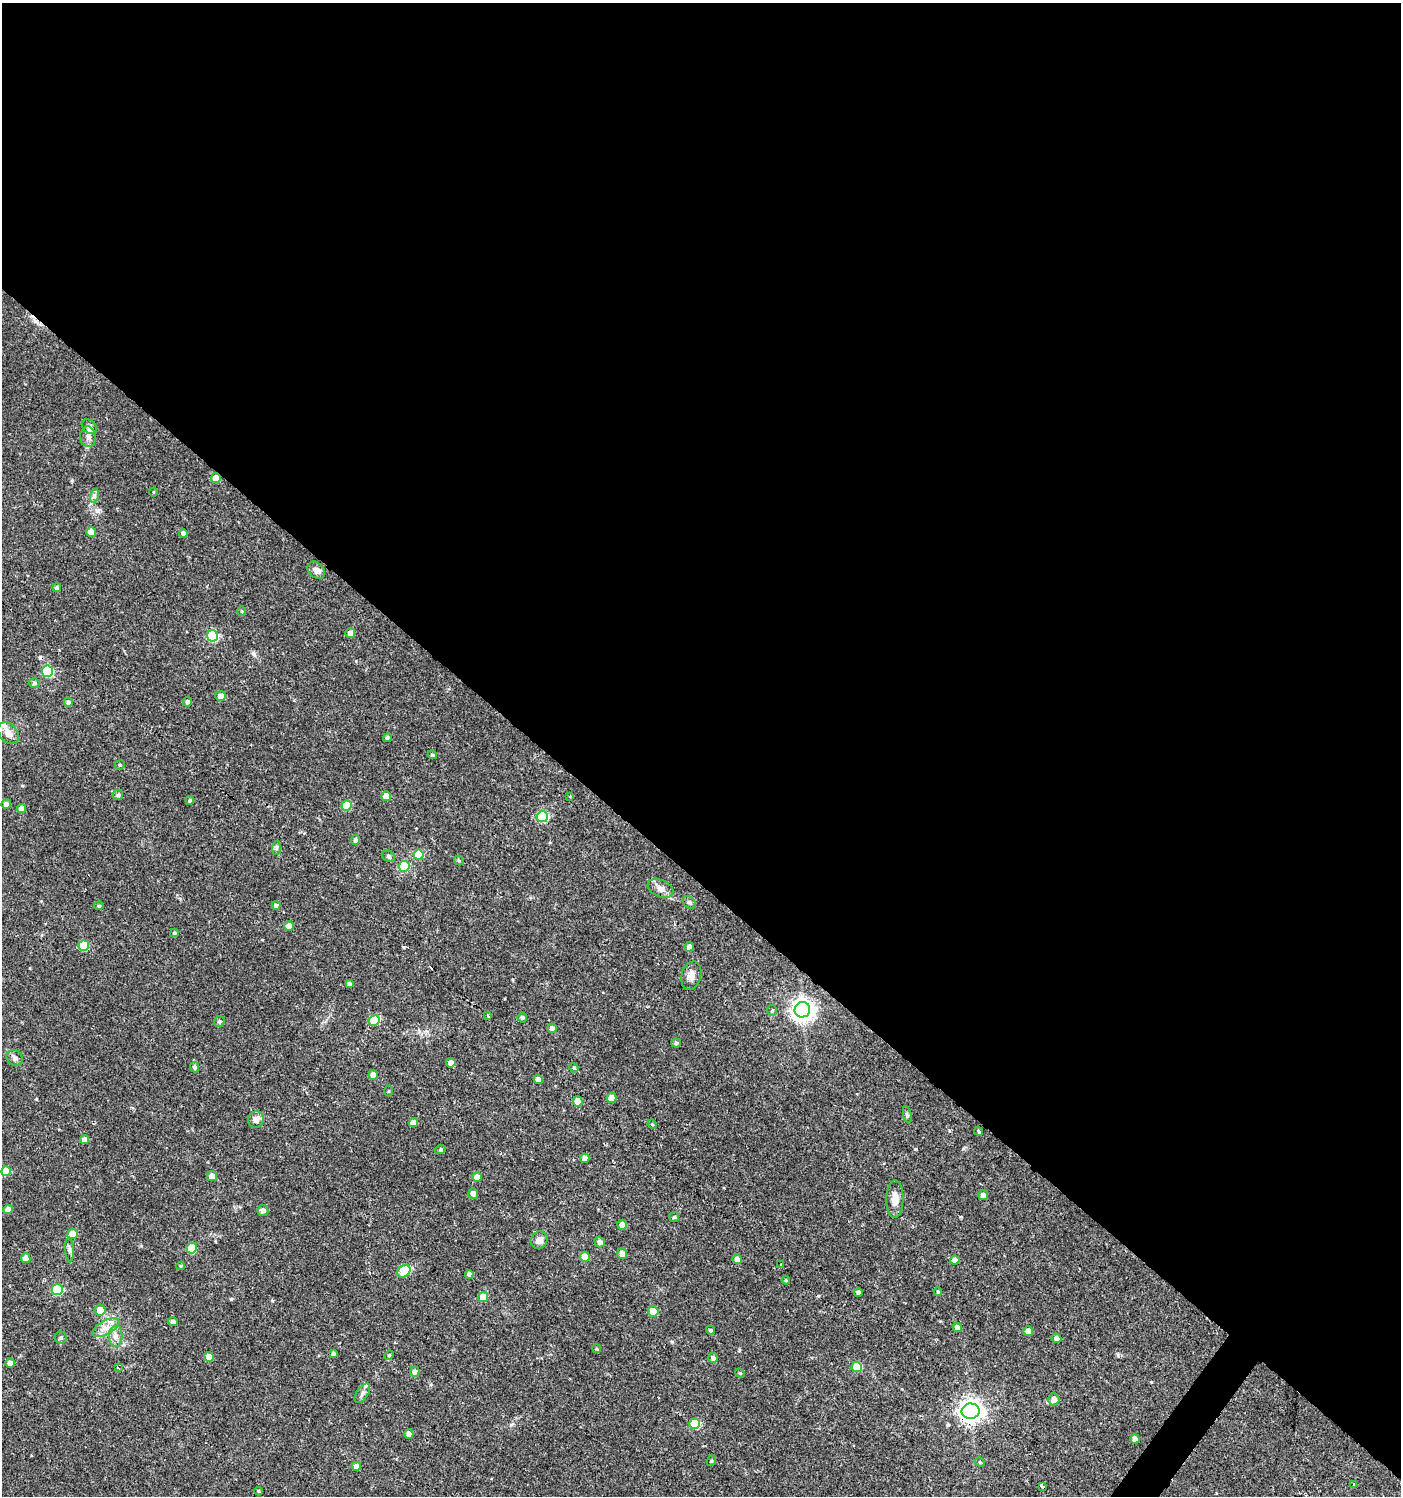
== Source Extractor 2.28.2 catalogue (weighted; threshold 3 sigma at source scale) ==
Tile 3 of 4 x 4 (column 3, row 1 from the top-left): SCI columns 2976-4374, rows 4490-5983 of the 6017 x 5984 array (HDU 1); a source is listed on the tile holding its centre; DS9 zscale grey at full resolution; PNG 1403 x 1498 px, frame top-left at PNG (2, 3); each listed source drawn as its Kron ellipse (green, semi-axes under 4 px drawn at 4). Shown black and unused: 59% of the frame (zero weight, under 2 of 3 exposures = <1% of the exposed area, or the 3 px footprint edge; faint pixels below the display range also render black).
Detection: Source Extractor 2.28.2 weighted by HDU 2 'WHT'; one run over the whole footprint, this tile lists its part. Background 0.0285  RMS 0.0035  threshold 0.0158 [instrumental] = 3 sigma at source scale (4.5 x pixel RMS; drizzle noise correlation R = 1.50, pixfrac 1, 0.0396/0.0396 arcsec/px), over >= 5 px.
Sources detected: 134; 3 inside a brighter listed object's ellipse — not listed separately; the other 131 listed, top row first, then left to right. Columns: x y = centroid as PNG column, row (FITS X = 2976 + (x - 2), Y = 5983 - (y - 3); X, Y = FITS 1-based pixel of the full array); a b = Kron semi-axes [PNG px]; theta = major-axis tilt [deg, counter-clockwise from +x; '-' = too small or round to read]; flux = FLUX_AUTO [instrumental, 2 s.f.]
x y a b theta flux
89 427 8 6 -42 0.98
88 437 10 8 -84 1.7
216 478 5 5 - 3.4
153 492 4 3 - 0.24
94 496 7 4 72 0.73
91 532 5 5 - 3.9
183 533 4 4 - 1.2
316 570 10 7 -45 1.7
57 588 4 4 - 0.79
242 611 5 3 - 0.32
350 633 5 4 - 1.9
212 636 5 5 - 25
48 671 5 5 - 19
34 683 5 4 - 0.66
220 696 5 5 - 2.4
68 702 4 4 - 0.85
188 702 5 4 - 0.93
8 733 12 8 -49 3
387 738 5 4 - 0.55
432 755 4 4 - 0.44
120 765 5 4 - 0.41
118 795 5 5 - 0.62
386 796 5 5 - 4.4
570 796 3 3 - 0.31
190 800 4 4 - 0.63
6 804 5 4 - 1.3
346 805 5 5 - 8.7
22 809 4 4 - 2.9
542 817 5 5 - 25
356 840 5 4 - 1
276 848 7 4 88 0.73
418 855 5 5 - 10
388 856 7 5 -32 0.72
459 861 5 4 - 0.45
404 866 5 5 - 17
660 888 13 8 -24 2.2
689 902 7 5 -43 0.67
276 905 4 4 - 1
99 906 5 4 - 0.44
289 926 5 4 - 3
174 933 4 3 - 0.45
84 946 5 5 - 12
689 947 4 4 - 1.8
691 976 14 9 75 2.3
349 984 4 4 - 1
772 1010 5 5 - 0.52
802 1010 8 7 - 230
488 1015 3 3 - 0.83
522 1018 5 4 - 0.68
374 1020 6 5 - 12
219 1022 6 5 - 0.68
552 1028 4 4 - 1.4
676 1043 5 4 - 0.58
15 1058 9 7 -43 1.3
451 1063 5 5 - 1.7
194 1067 5 4 - 0.8
574 1068 5 4 - 0.43
373 1075 5 4 - 2.9
538 1080 4 4 - 2.7
388 1091 5 3 - 0.3
612 1098 5 5 - 3.4
578 1101 5 5 - 5.2
907 1115 8 3 -78 0.57
256 1120 8 7 - 2.2
413 1123 5 4 - 3.4
652 1124 5 4 - 0.34
979 1131 5 3 - 0.49
84 1140 4 4 - 1.8
440 1150 5 3 - 0.42
585 1158 5 4 - 1.7
6 1171 5 5 - 7.8
212 1176 5 5 - 2.4
477 1177 5 5 - 2.3
473 1193 5 5 - 1.7
983 1195 5 5 - 1.1
895 1199 19 8 89 3.7
8 1209 4 4 - 2.1
263 1211 5 5 - 1.4
674 1217 5 5 - 0.44
622 1225 5 4 - 2.4
72 1234 5 5 - 5.1
539 1240 9 8 - 2.1
600 1242 5 5 - 1
192 1248 5 5 - 11
69 1250 12 4 -87 0.94
622 1254 5 5 - 2.7
585 1257 5 5 - 4
26 1258 5 5 - 2.8
737 1259 5 4 - 1.8
955 1260 5 4 - 1.5
781 1265 3 3 - 1.2
181 1266 4 4 - 0.37
404 1271 7 5 39 10
469 1274 4 4 - 1.3
786 1280 4 4 - 0.38
57 1290 5 5 - 20
938 1291 4 3 - 0.43
858 1293 4 4 - 0.91
483 1297 5 5 - 5.9
100 1310 5 5 - 3.8
653 1311 5 5 - 5.8
173 1322 5 4 - 1.1
106 1328 15 7 28 2.8
957 1328 4 4 - 1.6
710 1330 4 3 - 0.51
1028 1331 5 5 - 2.3
116 1336 10 6 87 1.7
61 1337 6 6 - 0.71
1056 1338 5 4 - 1.5
597 1349 4 3 - 0.36
333 1354 4 3 - 0.8
389 1355 5 4 - 0.42
209 1357 5 4 - 3.6
713 1358 5 5 - 1
10 1363 5 4 - 2.2
857 1367 5 5 - 9.8
118 1368 3 3 - 0.74
415 1372 5 4 - 1.5
740 1373 5 4 - 0.36
362 1393 11 5 56 1.2
1053 1399 6 6 - 2.4
971 1411 9 7 3 260
694 1424 5 5 - 14
409 1434 5 4 - 1.7
1135 1439 4 4 - 2.2
711 1461 5 3 - 0.35
980 1462 5 4 - 0.43
356 1466 4 4 - 1.7
1353 1485 4 3 - 0.96
1042 1486 4 3 - 3.6
259 1491 4 3 - 0.37
Overlapping masked pixels (flux is a lower limit): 3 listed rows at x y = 216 478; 48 671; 971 1411